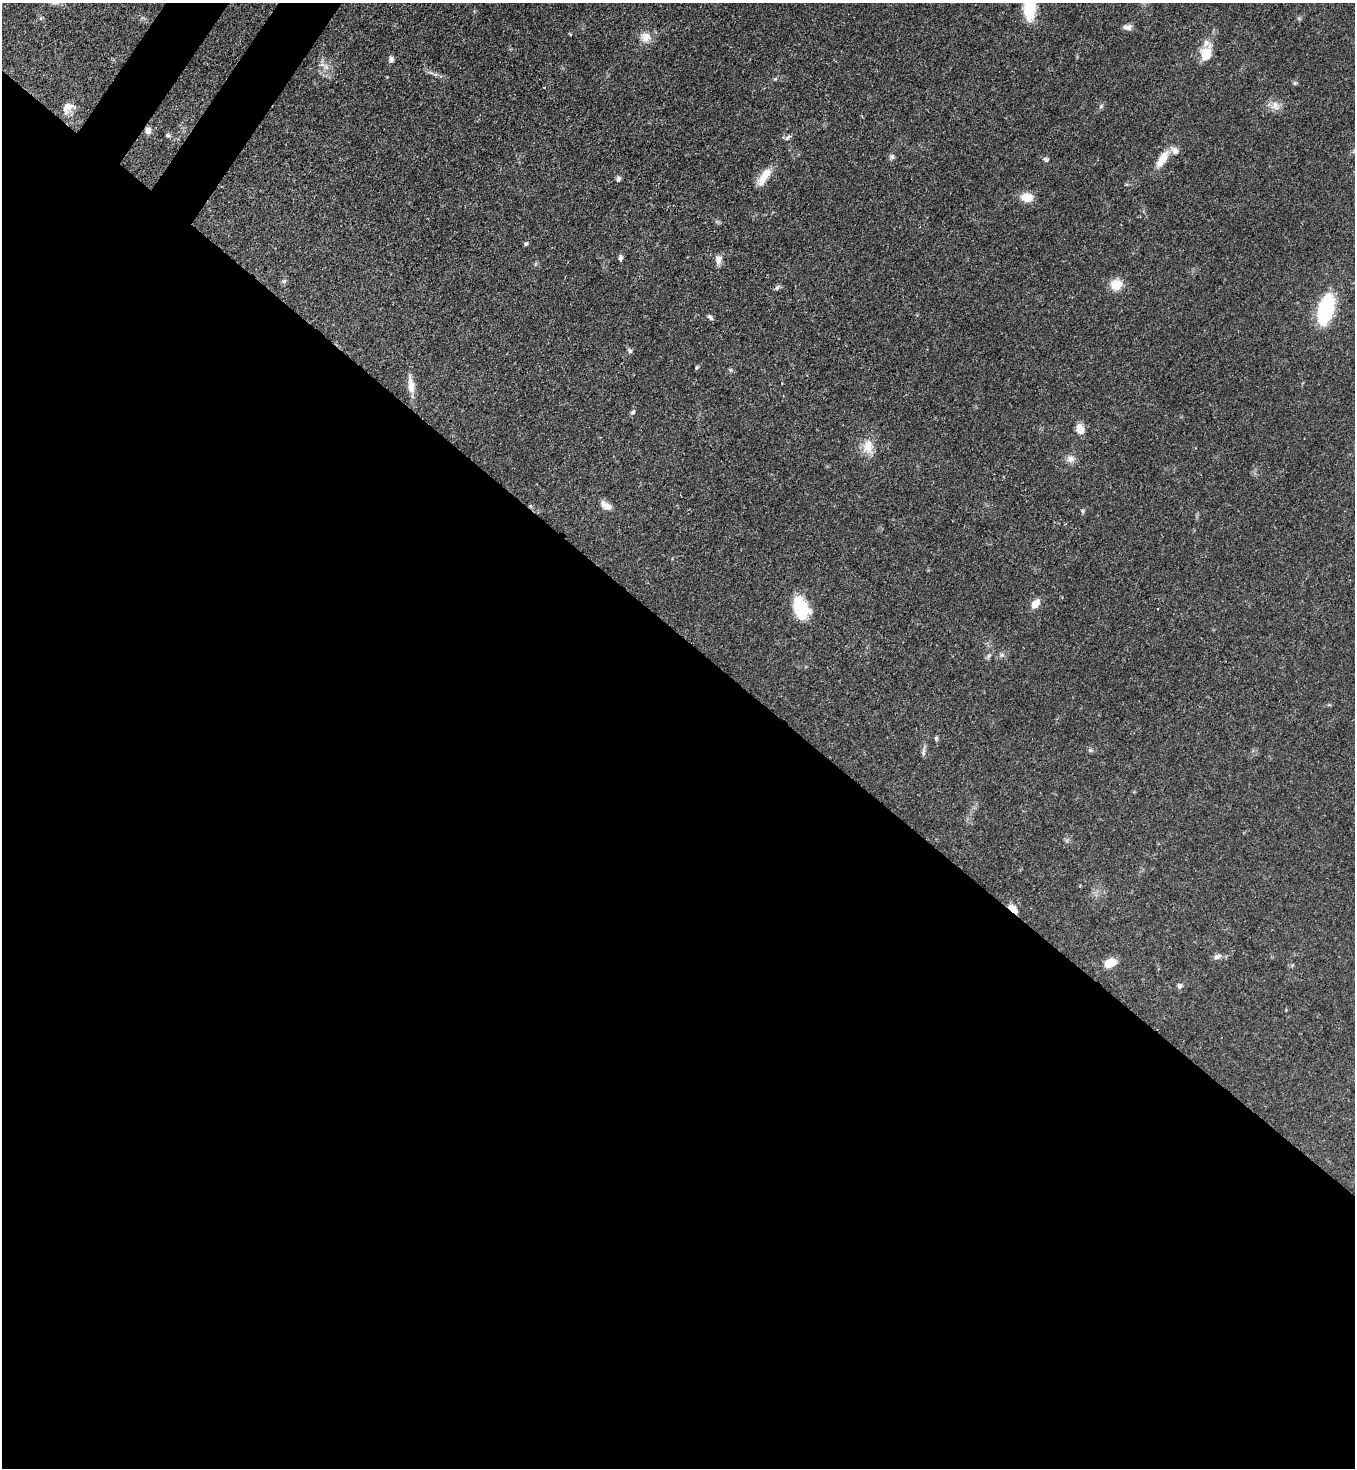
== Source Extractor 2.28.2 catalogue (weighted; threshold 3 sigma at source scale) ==
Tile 14 of 4 x 4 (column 2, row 4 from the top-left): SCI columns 1717-3069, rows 60-1525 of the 6001 x 5979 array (HDU 1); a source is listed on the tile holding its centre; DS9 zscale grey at full resolution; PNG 1357 x 1470 px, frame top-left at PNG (2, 3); no overlay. Shown black and unused: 58% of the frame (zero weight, under 3 of 4 exposures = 7% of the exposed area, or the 3 px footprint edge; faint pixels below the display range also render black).
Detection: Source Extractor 2.28.2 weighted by HDU 2 'WHT'; one run over the whole footprint, this tile lists its part. Background 0.0679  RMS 0.0035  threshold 0.0158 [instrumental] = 3 sigma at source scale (4.5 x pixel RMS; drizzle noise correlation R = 1.50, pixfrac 1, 0.05/0.05 arcsec/px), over >= 5 px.
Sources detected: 51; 3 inside a brighter listed object's ellipse — not listed separately; the other 48 listed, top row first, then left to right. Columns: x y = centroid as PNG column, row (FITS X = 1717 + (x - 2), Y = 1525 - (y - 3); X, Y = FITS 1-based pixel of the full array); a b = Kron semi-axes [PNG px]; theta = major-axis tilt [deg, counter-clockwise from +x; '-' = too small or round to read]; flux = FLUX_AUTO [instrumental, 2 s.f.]
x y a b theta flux
1029 4 45 15 88 15
1128 27 11 7 7 1.6
646 37 15 14 - 3.6
1206 54 17 11 67 6.8
391 59 8 6 79 1.1
322 64 7 4 19 0.8
775 79 6 4 18 0.46
1295 83 5 5 - 0.54
1101 106 6 4 71 0.54
1275 106 13 9 -65 2.6
68 108 18 11 53 3.3
148 130 8 7 - 1.5
168 135 6 5 - 0.61
788 137 10 4 45 0.71
892 157 8 6 90 0.8
1046 159 8 5 -45 0.79
1162 159 22 8 58 5.6
765 174 20 11 41 4.2
618 179 8 5 58 0.81
1027 197 12 9 -5 5.2
526 244 5 5 - 0.69
620 258 8 5 -88 0.91
718 259 11 8 81 2.2
284 281 6 4 44 0.62
1116 285 14 12 25 5.1
777 288 8 4 54 0.72
1326 310 20 10 74 39
710 317 8 5 -48 0.83
630 351 8 6 -45 0.66
696 367 5 4 - 0.46
411 385 27 8 -82 3.9
633 412 7 5 34 0.66
1080 429 10 8 -68 3.5
868 446 19 14 78 5.1
1071 459 12 9 -18 2
606 506 15 9 -33 2.7
1082 511 6 4 -89 0.51
1035 604 11 7 53 3.8
801 608 24 15 -68 14
989 655 7 4 19 0.64
1002 655 7 6 - 0.87
936 738 6 5 - 0.52
1090 750 5 5 - 0.54
923 752 10 5 86 1
1013 909 12 6 -46 3.4
1217 957 10 6 26 1.4
1109 963 12 8 26 6
1180 986 8 6 74 0.96
Overlapping masked pixels (flux is a lower limit): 2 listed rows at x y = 148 130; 1013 909
Isophote crosses this tile's border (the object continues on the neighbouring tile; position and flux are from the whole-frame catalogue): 1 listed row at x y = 1029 4